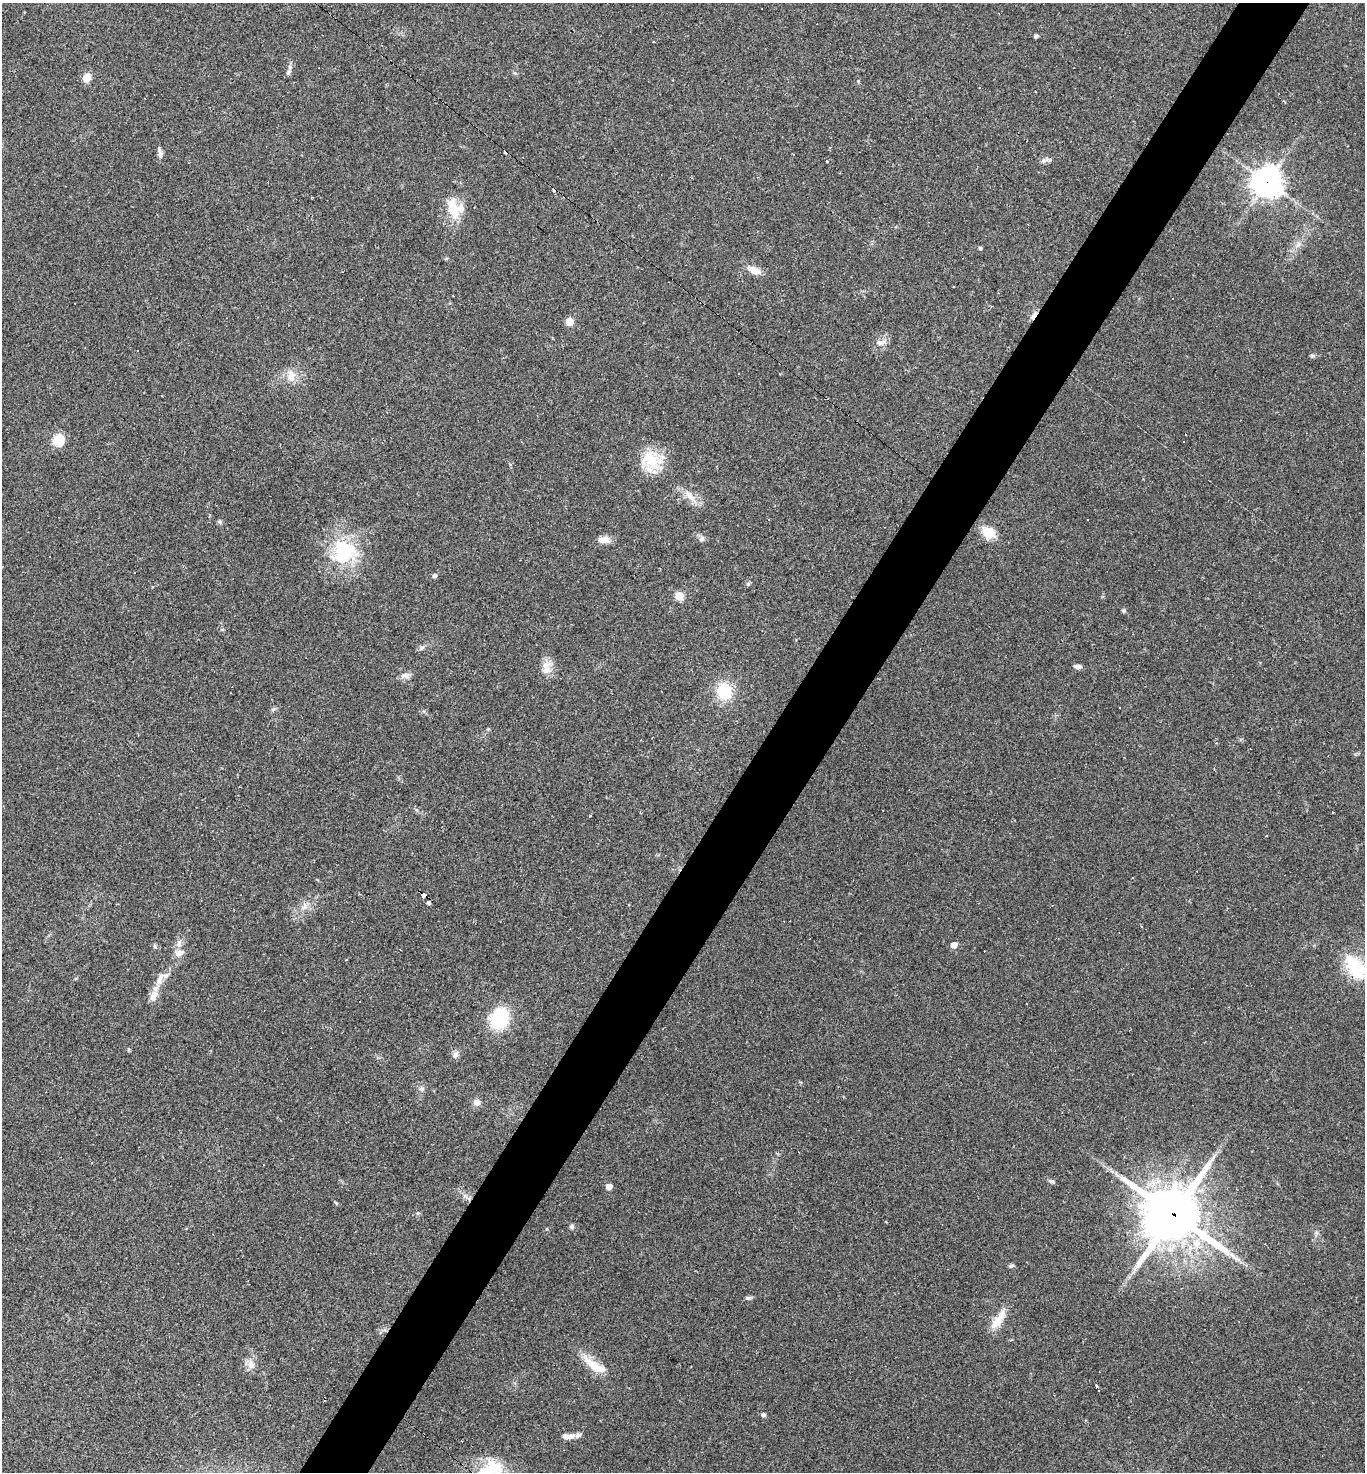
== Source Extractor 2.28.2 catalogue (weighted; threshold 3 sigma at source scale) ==
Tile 10 of 4 x 4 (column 2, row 3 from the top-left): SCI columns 1651-3013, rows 1471-2940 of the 5888 x 5881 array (HDU 1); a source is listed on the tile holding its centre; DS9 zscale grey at full resolution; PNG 1367 x 1474 px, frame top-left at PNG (2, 3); no overlay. Shown black and unused: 5% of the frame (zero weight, under 2 of 3 exposures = <1% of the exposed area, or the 3 px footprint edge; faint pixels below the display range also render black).
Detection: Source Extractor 2.28.2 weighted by HDU 2 'WHT'; one run over the whole footprint, this tile lists its part. Background 0.071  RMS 0.007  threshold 0.0313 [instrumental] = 3 sigma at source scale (4.5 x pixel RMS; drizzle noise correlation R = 1.50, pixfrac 1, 0.05/0.05 arcsec/px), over >= 5 px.
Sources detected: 97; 20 cosmic-ray / hot-pixel residue — not listed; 5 inside a brighter listed object's ellipse — not listed separately; the other 72 listed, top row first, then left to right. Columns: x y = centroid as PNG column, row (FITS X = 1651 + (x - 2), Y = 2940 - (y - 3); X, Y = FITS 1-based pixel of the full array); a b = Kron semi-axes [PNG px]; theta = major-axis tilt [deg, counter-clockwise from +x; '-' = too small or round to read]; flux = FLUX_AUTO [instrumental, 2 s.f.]
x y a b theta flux
1036 36 4 4 - 2
653 41 3 2 - 0.7
289 72 10 6 64 2.4
87 77 9 8 - 7.7
160 155 11 8 77 2.7
1044 160 12 6 15 2.4
827 161 3 3 - 1.4
1267 182 11 10 - 810
453 208 30 13 -78 17
1298 245 10 6 63 3.3
980 248 4 4 - 1.1
754 270 16 9 -24 7.6
1034 315 10 5 61 4
569 321 5 5 - 22
881 342 14 7 8 4.4
1312 356 7 5 13 1.4
738 373 3 2 - 0.82
291 376 18 12 -86 8.6
58 440 6 5 - 65
652 461 29 25 28 25
690 496 27 9 -48 8.8
1087 519 3 2 - 0.65
220 522 7 6 - 1.4
988 533 15 12 -38 14
702 539 9 6 45 1.9
606 540 11 9 -22 5.2
344 552 40 36 0 50
434 575 6 5 - 1.5
748 584 6 6 - 1.3
679 596 5 5 - 31
1124 611 6 5 - 1.3
222 629 6 3 19 0.8
422 648 8 5 -4 1.7
1078 666 9 5 -8 2.9
547 667 22 12 90 8.2
405 676 14 7 11 3.5
724 691 18 15 -78 29
1120 707 3 2 - 0.6
273 709 7 4 19 1.2
423 895 6 4 -35 60
428 903 5 4 - 1.1
305 906 13 7 82 4.4
1142 927 3 2 - 1.2
179 943 11 7 85 3.6
954 945 5 4 - 10
155 946 7 4 -72 1.1
179 953 13 8 18 4.9
346 960 3 3 - 0.58
1355 967 31 18 -53 37
158 981 12 10 -88 4.8
153 997 12 9 50 4.2
359 1002 3 3 - 1.7
499 1019 22 18 73 39
129 1050 6 3 -72 0.72
456 1054 10 7 75 2.8
421 1089 8 7 - 2.3
477 1103 7 7 - 5
1051 1181 10 5 -25 1.6
609 1187 5 5 - 11
465 1196 11 6 -47 3.2
336 1203 6 4 -45 0.78
418 1213 5 5 - 1.1
1173 1214 21 19 -27 3800
572 1227 7 6 - 1.8
1011 1266 8 4 26 1.2
748 1298 9 5 7 1.6
998 1319 25 12 61 12
251 1365 14 9 -79 6.3
594 1365 44 12 -40 16
1097 1386 4 3 - 2.8
763 1415 4 4 - 2.5
568 1436 16 7 6 6.1
Overlapping masked pixels (flux is a lower limit): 4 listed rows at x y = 1267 182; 1034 315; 423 895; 1173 1214
Isophote crosses this tile's border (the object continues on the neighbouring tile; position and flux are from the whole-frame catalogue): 1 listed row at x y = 1355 967